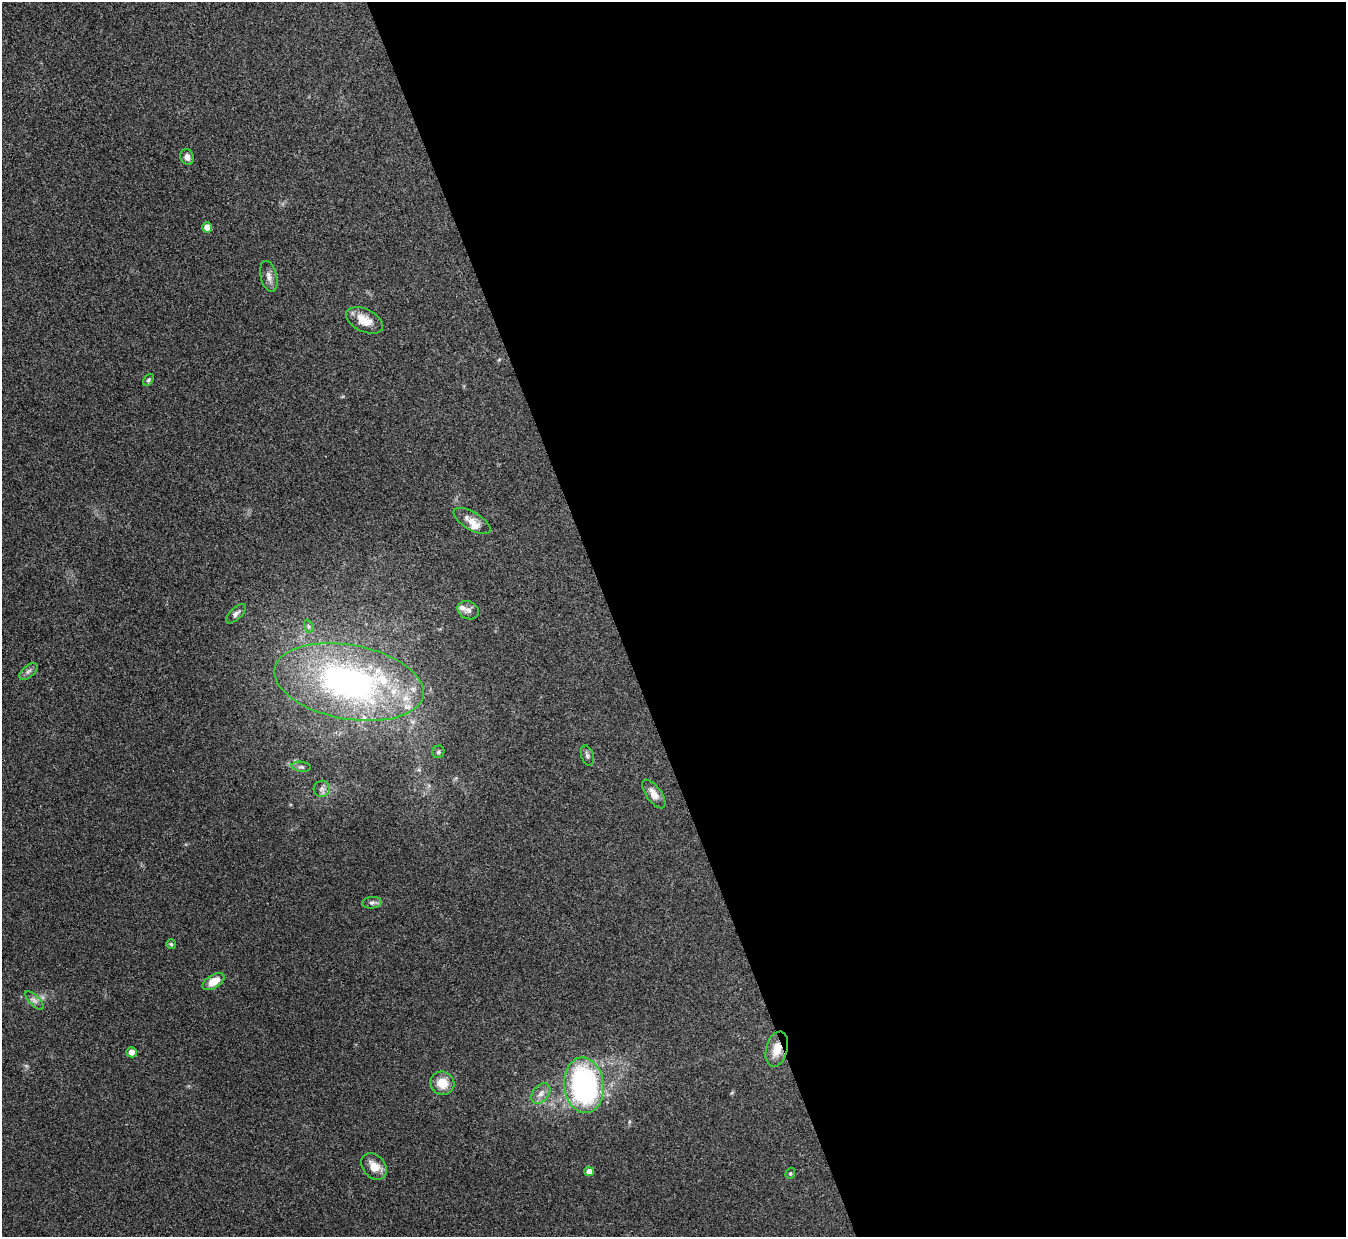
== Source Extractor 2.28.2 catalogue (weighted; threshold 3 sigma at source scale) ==
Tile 8 of 4 x 4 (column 4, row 2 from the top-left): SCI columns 4034-5377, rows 2620-3854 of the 5378 x 5365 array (HDU 1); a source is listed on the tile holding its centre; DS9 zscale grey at full resolution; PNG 1348 x 1239 px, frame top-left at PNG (2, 2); each listed source drawn as its Kron ellipse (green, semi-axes under 4 px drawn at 4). Shown black and unused: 55% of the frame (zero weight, under 3 of 4 exposures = <1% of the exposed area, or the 3 px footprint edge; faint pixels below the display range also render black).
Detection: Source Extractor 2.28.2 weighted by HDU 2 'WHT'; one run over the whole footprint, this tile lists its part. Background 0.15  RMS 0.0071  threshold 0.0321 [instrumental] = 3 sigma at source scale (4.5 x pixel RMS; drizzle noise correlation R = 1.50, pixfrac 1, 0.05/0.05 arcsec/px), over >= 5 px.
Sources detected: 33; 1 too faint to see at this stretch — neither listed nor drawn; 4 inside a brighter listed object's ellipse — not listed separately; the other 28 listed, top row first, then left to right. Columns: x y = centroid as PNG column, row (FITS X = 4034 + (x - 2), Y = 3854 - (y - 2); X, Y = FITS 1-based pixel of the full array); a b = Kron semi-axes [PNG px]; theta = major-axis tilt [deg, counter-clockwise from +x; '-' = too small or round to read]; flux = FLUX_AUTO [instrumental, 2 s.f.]
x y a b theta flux
187 157 8 6 -68 3.2
207 227 5 4 - 7.1
269 276 16 8 -76 4
364 320 20 11 -26 11
148 380 7 4 50 1.1
472 521 21 9 -31 7.4
468 610 11 9 -24 3.4
236 614 12 5 45 2.6
308 626 7 4 -71 1.3
28 671 11 6 41 2.3
349 682 75 37 -10 230
438 752 6 5 - 1.4
587 755 10 6 -72 2
301 767 9 5 -7 1.7
322 789 8 8 - 2.7
654 794 17 7 -54 5.9
372 903 10 5 4 2.2
171 944 5 5 - 0.99
213 982 12 6 32 10
34 1000 12 5 -45 2.7
777 1049 18 10 75 11
132 1052 5 5 - 3.7
442 1083 12 11 - 11
584 1085 28 19 -83 140
541 1093 12 7 53 4.4
374 1166 15 11 -51 8.9
589 1171 5 4 - 3.9
790 1173 6 4 69 0.91
Overlapping masked pixels (flux is a lower limit): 1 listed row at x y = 777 1049